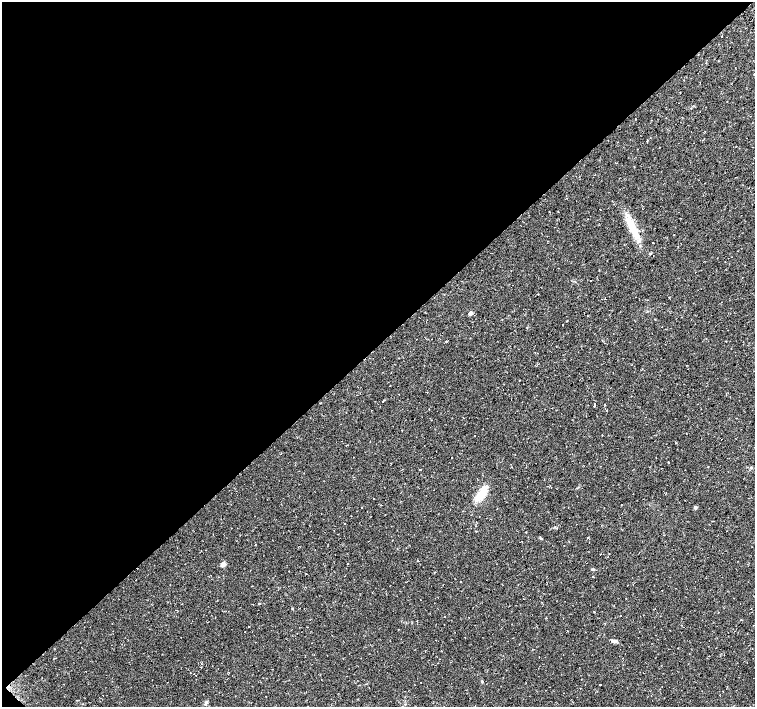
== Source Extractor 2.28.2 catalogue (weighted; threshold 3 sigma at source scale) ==
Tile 5 of 4 x 4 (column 1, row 2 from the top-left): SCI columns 44-1549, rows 3015-4423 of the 6070 x 6056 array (HDU 1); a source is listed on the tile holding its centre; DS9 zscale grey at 2 x 2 block average (1 PNG px = mean of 2 x 2 image px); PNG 757 x 709 px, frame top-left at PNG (2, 2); no overlay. Shown black and unused: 49% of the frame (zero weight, under 2 of 3 exposures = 2% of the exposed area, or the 3 px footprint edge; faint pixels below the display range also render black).
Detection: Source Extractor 2.28.2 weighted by HDU 2 'WHT'; one run over the whole footprint, this tile lists its part. Background 0.11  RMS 0.0079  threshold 0.0356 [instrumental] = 3 sigma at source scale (4.5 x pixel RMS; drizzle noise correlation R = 1.50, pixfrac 1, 0.0396/0.0396 arcsec/px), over >= 5 px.
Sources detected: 60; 10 cosmic-ray / hot-pixel residue — not listed; the other 50 listed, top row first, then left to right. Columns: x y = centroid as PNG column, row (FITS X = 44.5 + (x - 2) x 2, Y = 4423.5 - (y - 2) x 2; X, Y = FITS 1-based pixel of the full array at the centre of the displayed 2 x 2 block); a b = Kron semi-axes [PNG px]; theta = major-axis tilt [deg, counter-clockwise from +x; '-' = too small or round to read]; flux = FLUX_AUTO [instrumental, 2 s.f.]
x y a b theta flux
722 36 2 2 - 6.9
754 74 2 2 - 3.7
632 227 28 9 -62 40
653 242 2 2 - 0.76
591 280 2 2 - 1.9
669 297 2 2 - 0.79
470 313 3 3 - 8.6
587 316 2 2 - 1.4
567 321 2 2 - 1.9
563 325 2 2 - 1.5
383 401 2 2 - 4.3
594 405 3 2 - 8.9
346 413 2 2 - 1.6
463 417 2 2 - 1.2
402 430 2 2 - 3.9
475 436 2 2 - 3.2
424 445 2 2 - 1.8
452 457 2 2 - 1.4
668 462 2 2 - 0.92
751 468 4 3 - 1.8
420 470 2 2 - 12
481 494 23 7 56 32
382 505 2 2 - 2.9
361 507 2 2 - 1.2
695 507 3 2 - 7.3
525 532 2 2 - 0.93
587 537 2 2 - 3.1
541 539 3 2 - 1.2
586 563 2 2 - 1.9
223 564 3 3 - 17
348 564 2 2 - 2.4
593 569 4 2 - 1.9
306 573 2 2 - 3.7
135 580 2 2 - 1.8
460 582 2 2 - 0.72
662 590 2 2 - 1.3
259 603 2 2 - 4.3
740 603 2 2 - 0.52
182 604 2 2 - 0.63
594 612 2 2 - 0.69
444 617 2 2 - 1.6
215 618 2 2 - 0.54
244 631 2 2 - 1.2
615 641 7 4 -6 5
201 667 2 2 - 1
347 676 2 2 - 0.71
482 681 3 2 - 1.4
420 682 2 2 - 0.75
206 703 6 3 69 3.3
405 704 3 2 - 1.2
Isophote crosses this tile's border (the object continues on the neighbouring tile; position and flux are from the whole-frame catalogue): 1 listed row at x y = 754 74
Diffuse or blended objects may show on this block-average render without a row.